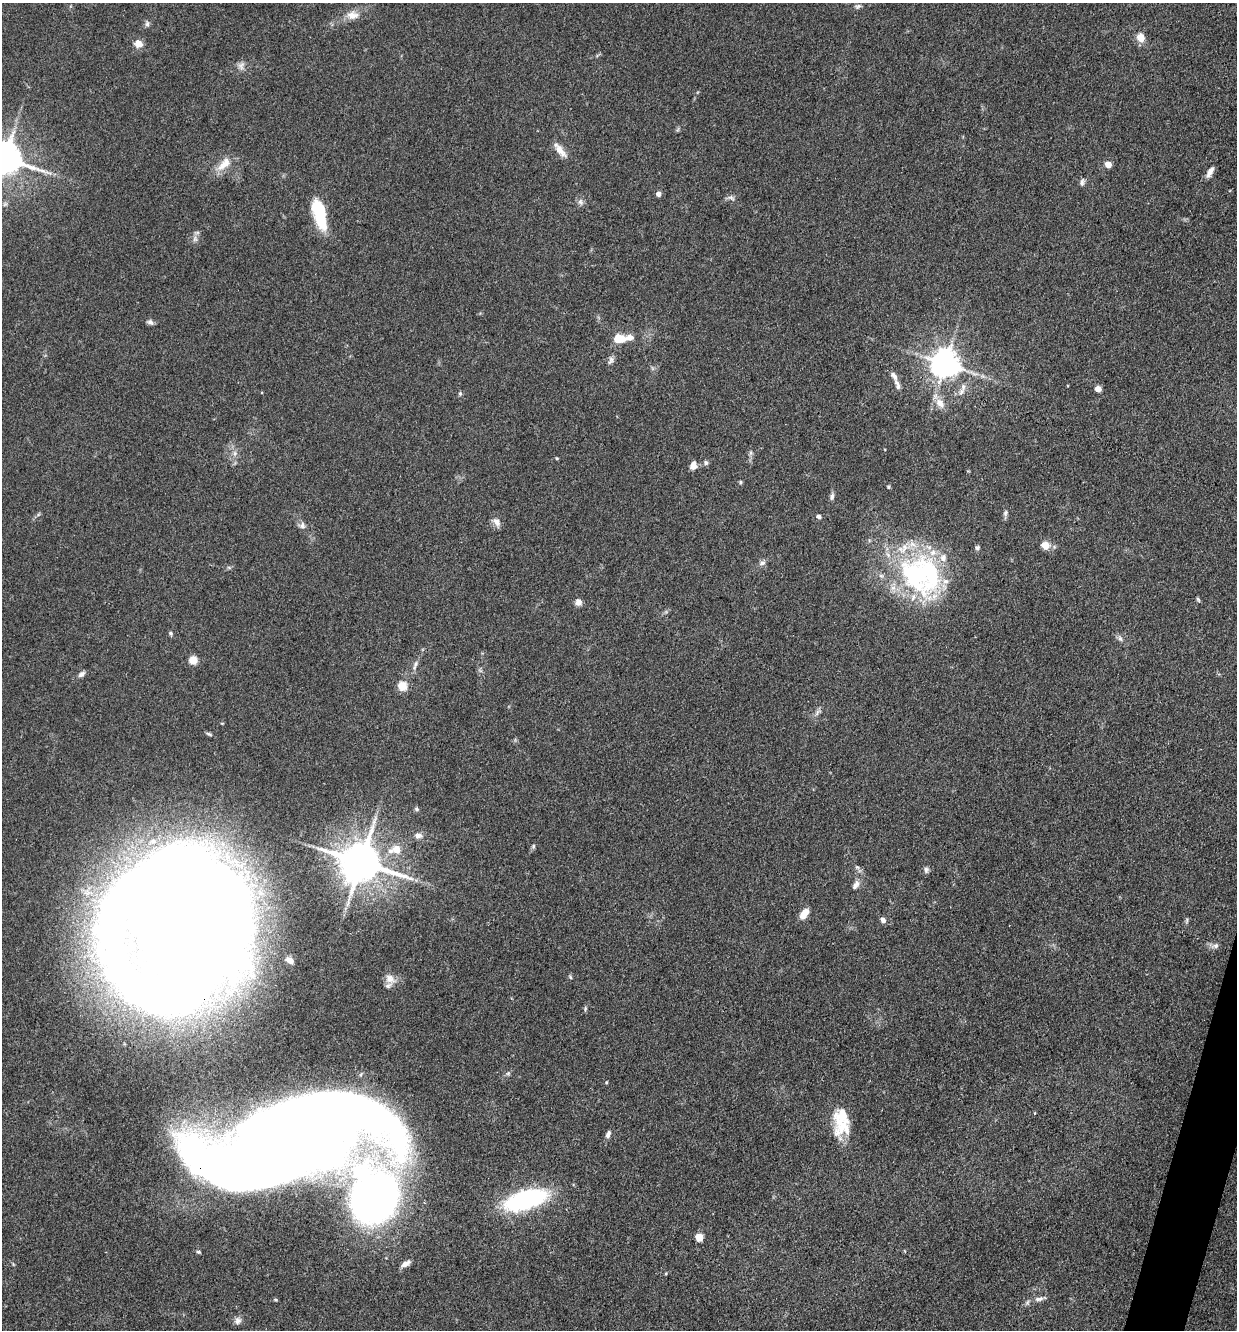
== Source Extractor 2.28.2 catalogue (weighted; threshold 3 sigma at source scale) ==
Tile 6 of 4 x 4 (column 2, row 2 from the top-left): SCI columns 1497-2731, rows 2660-3987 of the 5334 x 5318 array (HDU 1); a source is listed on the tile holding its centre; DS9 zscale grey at full resolution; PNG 1239 x 1332 px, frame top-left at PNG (2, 3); no overlay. Shown black and unused: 1% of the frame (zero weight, under 3 of 4 exposures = <1% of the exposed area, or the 3 px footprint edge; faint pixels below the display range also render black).
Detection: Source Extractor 2.28.2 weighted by HDU 2 'WHT'; one run over the whole footprint, this tile lists its part. Background 0.141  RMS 0.0069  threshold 0.0308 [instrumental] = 3 sigma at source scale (4.5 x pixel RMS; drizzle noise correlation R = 1.50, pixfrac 1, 0.05/0.05 arcsec/px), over >= 5 px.
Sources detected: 90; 1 too faint to see at this stretch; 2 inside a brighter object's white glare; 1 long thin detection or spike segment (spike, bleed or trail) — not listed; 7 inside a brighter listed object's ellipse — not listed separately; the other 79 listed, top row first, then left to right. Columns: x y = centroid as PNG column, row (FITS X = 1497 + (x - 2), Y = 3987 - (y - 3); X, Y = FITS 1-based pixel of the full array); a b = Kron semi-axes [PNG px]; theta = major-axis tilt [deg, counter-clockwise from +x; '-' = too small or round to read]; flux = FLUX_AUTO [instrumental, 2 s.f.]
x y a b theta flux
858 6 8 6 25 1.8
353 15 17 11 1 7.1
147 24 8 6 89 1.7
1141 38 5 5 - 15
138 44 9 9 - 5.5
241 66 11 9 79 3.3
560 151 20 8 -48 6.6
5 159 10 9 - 1700
1108 164 5 4 - 9.9
223 165 19 10 36 8.7
1210 172 15 6 61 3.9
1082 182 10 5 81 1.9
658 194 4 4 - 3.8
731 198 10 6 -21 2.2
580 202 7 6 - 2.1
319 214 36 13 -75 31
195 239 9 7 90 2.6
150 322 8 6 -29 2.1
619 339 11 8 2 14
611 360 12 6 66 2.6
945 364 8 8 - 1000
894 376 12 6 -58 3.3
898 387 7 6 - 1.6
1098 389 5 4 - 9.5
460 393 6 5 - 1.1
940 403 16 11 -49 6.9
235 453 7 6 - 2.1
557 458 4 4 - 0.69
706 463 6 6 - 1.7
693 466 9 6 74 5.4
740 482 5 4 - 0.98
888 487 5 4 - 0.86
832 496 9 5 77 2.1
1005 513 9 5 68 1.8
819 516 4 4 - 2.8
496 522 13 8 -46 3.8
302 526 10 8 -61 2.9
1045 546 5 5 - 20
977 548 6 5 - 1.8
762 563 10 6 31 2.4
921 575 59 50 -35 130
1198 599 7 4 -63 1
578 602 8 7 - 3.6
171 633 6 5 - 1.2
1120 639 8 5 -63 1.9
193 661 5 5 - 21
415 665 15 5 70 3
81 674 10 6 36 2.4
402 686 5 5 - 27
817 712 12 5 55 2.4
209 734 10 4 -20 1.4
416 809 7 5 -42 1.3
418 836 11 8 -2 3.5
533 846 7 5 70 1.3
396 849 6 5 - 13
390 851 8 7 - 3.6
361 862 13 11 -17 2700
857 867 7 4 -44 1.3
926 870 8 6 -85 1.9
856 885 14 7 58 3.5
804 914 11 7 56 8.5
883 920 7 6 - 2.6
1187 921 8 4 81 1.2
178 931 92 73 -84 4900
1215 946 8 6 14 2.3
290 960 9 6 -37 3.8
570 977 6 4 -48 0.94
390 979 14 10 -36 5.8
585 1008 7 5 73 1.1
842 1124 31 22 -82 24
608 1134 10 6 73 2.4
293 1142 156 55 17 2100
374 1197 69 37 72 550
526 1200 42 17 18 94
699 1237 5 5 - 19
198 1252 6 4 -19 0.96
406 1264 13 6 32 3.6
1039 1299 14 6 12 3.6
238 1321 10 8 56 3
Overlapping masked pixels (flux is a lower limit): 2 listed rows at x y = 178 931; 293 1142
Isophote crosses this tile's border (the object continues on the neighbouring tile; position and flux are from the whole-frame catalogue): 1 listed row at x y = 5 159